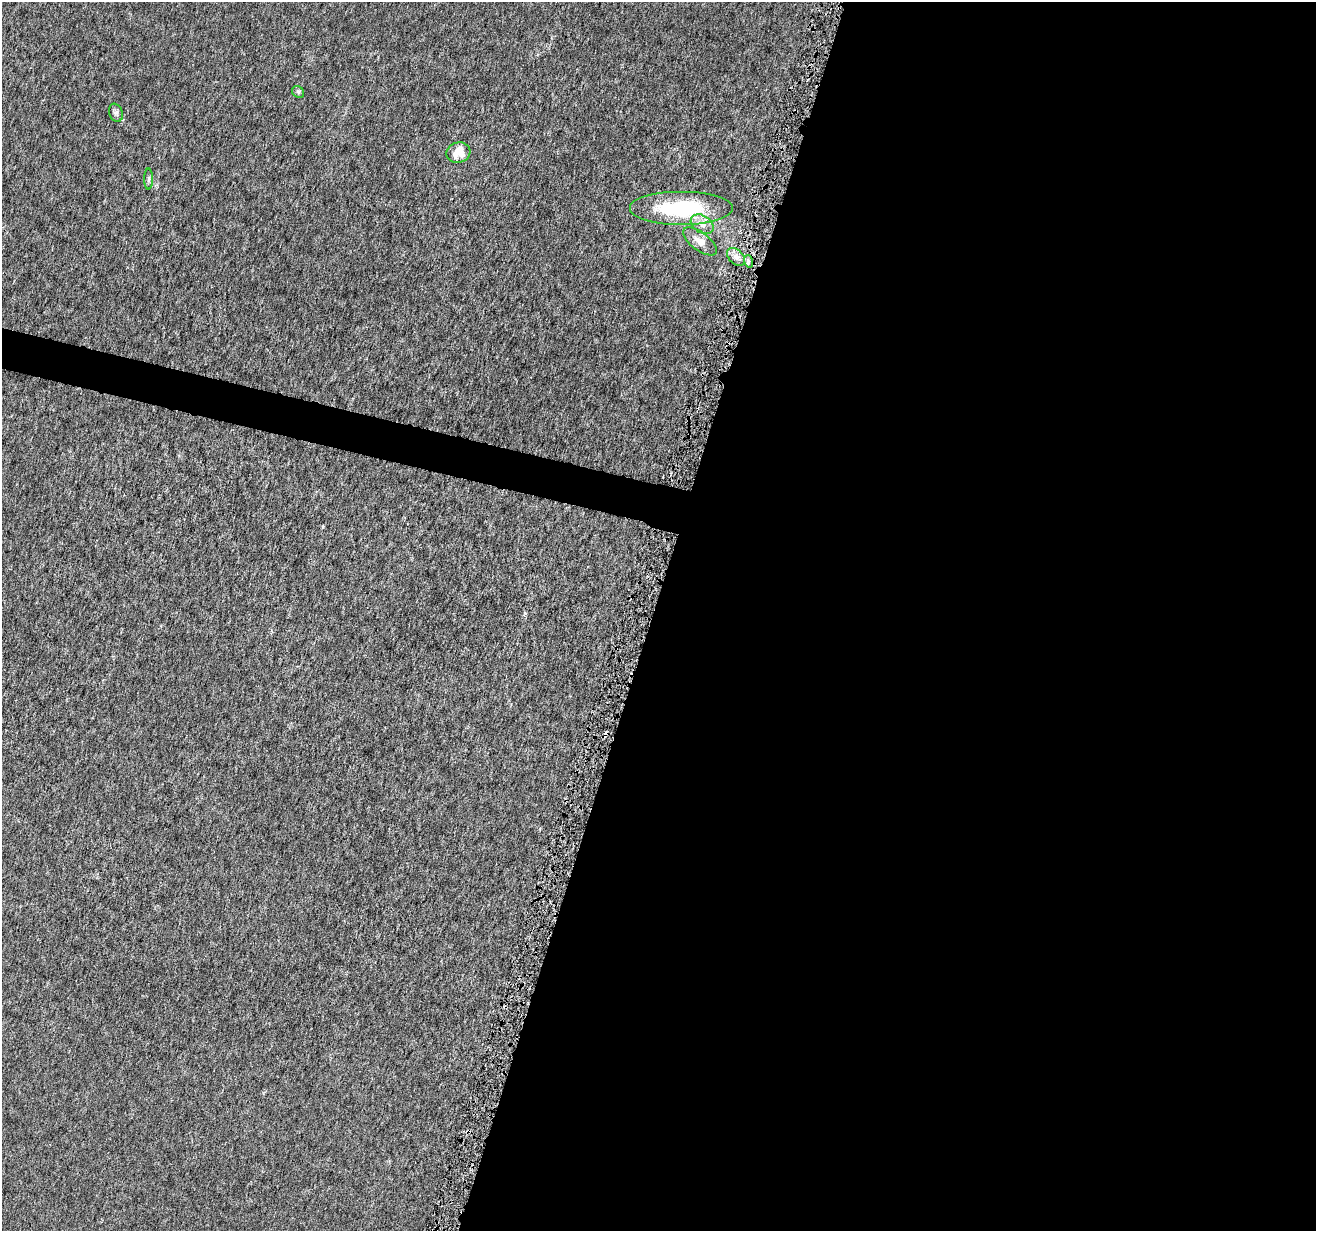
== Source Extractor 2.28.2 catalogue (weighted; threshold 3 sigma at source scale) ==
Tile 12 of 4 x 4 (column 4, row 3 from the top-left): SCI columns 3956-5269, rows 1511-2739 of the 5271 x 5418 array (HDU 1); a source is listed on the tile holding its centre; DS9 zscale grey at full resolution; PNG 1318 x 1233 px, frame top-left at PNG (2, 2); each listed source drawn as its Kron ellipse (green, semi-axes under 4 px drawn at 4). Shown black and unused: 52% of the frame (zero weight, under 4 of 8 exposures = <1% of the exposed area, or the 3 px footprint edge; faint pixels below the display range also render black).
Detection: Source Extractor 2.28.2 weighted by HDU 2 'WHT'; one run over the whole footprint, this tile lists its part. Background -1.52e-05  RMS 7.5e-04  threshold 0.00307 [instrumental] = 3 sigma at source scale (4.09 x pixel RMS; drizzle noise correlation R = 1.36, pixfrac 0.8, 0.0396/0.0396 arcsec/px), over >= 5 px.
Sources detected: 10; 1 cosmic-ray / hot-pixel residue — neither listed nor drawn; the other 9 listed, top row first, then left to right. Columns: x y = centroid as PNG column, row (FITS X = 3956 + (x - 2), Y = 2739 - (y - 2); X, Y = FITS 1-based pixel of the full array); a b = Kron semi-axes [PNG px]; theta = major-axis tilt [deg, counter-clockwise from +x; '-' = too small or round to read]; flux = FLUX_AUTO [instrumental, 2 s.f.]
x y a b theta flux
298 92 6 5 - 0.12
116 113 9 7 -70 0.19
458 152 12 10 16 1
149 179 10 4 89 0.17
681 209 52 17 0 5.9
702 224 12 8 -32 0.57
700 241 20 9 -37 0.69
736 257 10 7 -44 0.38
748 261 6 4 -72 0.15